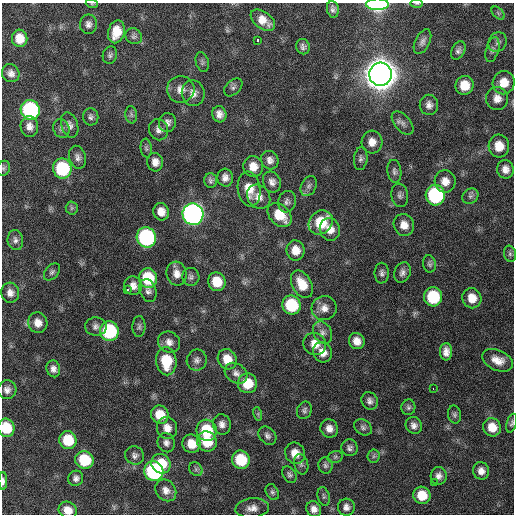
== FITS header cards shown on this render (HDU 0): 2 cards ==
NAXIS1  =                  512 / Axis length
NAXIS2  =                  512 / Axis length

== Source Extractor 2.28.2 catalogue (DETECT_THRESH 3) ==
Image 512 x 512 px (HDU 0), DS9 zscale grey, 1 PNG px = 1 image px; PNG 516 x 516 px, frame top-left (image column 1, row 512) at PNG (2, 3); each listed source drawn as its Kron ellipse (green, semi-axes under 4 px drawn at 4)
Background 423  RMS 12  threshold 36.2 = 3 sigma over >= 5 px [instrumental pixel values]
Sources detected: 153; all 153 listed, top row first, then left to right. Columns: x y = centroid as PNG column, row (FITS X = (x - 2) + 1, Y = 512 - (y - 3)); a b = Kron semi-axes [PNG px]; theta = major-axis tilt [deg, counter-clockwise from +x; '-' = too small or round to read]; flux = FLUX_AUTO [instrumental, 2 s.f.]
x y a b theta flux
417 3 6 3 1 9.5e+02
92 4 6 4 -17 8.8e+02
377 4 11 6 0 1.2e+05
333 9 8 6 -81 2.7e+03
498 13 8 4 -46 1.5e+03
263 20 14 8 -37 9.8e+03
88 24 10 8 89 3.9e+03
116 32 11 8 75 1.6e+04
134 36 8 7 - 2.5e+03
20 38 9 7 -82 1.4e+04
258 40 4 3 - 3.8e+03
422 42 13 7 64 3.5e+03
497 42 10 8 55 3.6e+03
303 47 8 7 - 2.6e+03
492 50 13 6 74 3.0e+03
458 51 10 6 61 2.8e+03
110 55 9 7 72 2.4e+03
202 62 10 6 -74 2.1e+03
11 73 9 8 - 4.4e+03
380 74 11 11 - 2.5e+06
504 83 12 11 - 1.2e+04
464 85 9 9 - 1.5e+04
233 87 11 7 45 2.6e+03
181 89 14 13 - 8.4e+03
193 93 13 11 -81 6.6e+03
497 98 11 11 - 7.3e+03
429 105 10 9 - 4.7e+03
30 110 10 9 - 1.2e+05
219 114 8 7 - 5.2e+03
131 115 9 6 -83 2.2e+03
91 117 9 7 -82 2.6e+03
167 122 9 8 - 4.0e+03
402 123 14 7 -49 4.1e+03
70 125 13 8 -71 4.2e+03
29 126 10 9 - 5.7e+03
61 128 9 8 - 3.0e+03
159 130 11 9 -70 4.4e+03
372 142 11 10 - 7.8e+03
499 146 11 10 - 1.3e+04
146 148 9 5 -85 1.8e+03
78 157 12 8 -74 4.1e+03
361 159 11 6 83 2.7e+03
270 160 9 8 - 4.6e+03
155 162 9 8 - 5.7e+03
253 167 10 10 - 9.2e+03
4 168 8 6 67 1.7e+03
62 169 10 9 - 6.5e+04
505 169 9 8 - 5.6e+03
394 171 11 7 -83 3.0e+03
225 178 9 8 - 4.8e+03
211 180 7 6 - 2.4e+03
445 181 11 10 - 7.8e+03
272 182 11 9 -67 4.7e+03
309 186 10 7 62 3.4e+03
249 189 17 11 -82 1.5e+04
400 195 12 8 -82 3.2e+03
435 195 10 9 - 9.8e+04
470 196 8 7 - 2.4e+03
259 197 13 11 -53 7.4e+03
287 202 11 8 74 3.5e+03
72 208 6 6 - 1.7e+03
161 212 9 7 -75 7.8e+03
193 214 11 10 - 4.2e+05
280 215 14 10 -45 2.0e+04
321 222 13 11 46 2.8e+04
404 225 11 10 - 8.1e+03
330 229 11 10 - 8.5e+03
146 237 10 9 - 1.4e+05
15 240 10 7 -81 3.2e+03
295 250 10 9 - 9.6e+03
510 254 8 6 -76 2.1e+03
429 264 9 6 -80 2.1e+03
52 272 10 6 48 2.2e+03
402 272 10 8 69 3.6e+03
382 273 10 7 -90 3.0e+03
177 274 12 10 -76 6.8e+03
191 277 9 8 - 2.7e+03
148 278 10 9 - 3.7e+04
217 282 9 8 - 1.8e+04
302 284 15 9 -61 1.5e+04
133 286 9 8 - 5.7e+03
128 290 3 3 - 3.4e+03
148 291 12 8 -71 3.8e+03
10 293 10 9 - 5.4e+03
433 297 9 9 - 4.3e+04
472 298 10 9 - 1.1e+04
291 305 9 9 - 4.5e+04
324 308 12 12 - 7.2e+03
38 323 10 9 - 7.6e+03
96 326 11 9 -2 4.0e+03
139 326 10 6 88 2.3e+03
109 331 10 9 - 6.8e+04
323 332 12 9 -60 4.5e+03
357 341 8 7 - 7.3e+03
169 342 11 10 - 5.9e+03
315 344 12 11 - 1.0e+04
322 352 10 9 - 8.5e+03
446 352 8 6 89 5.3e+03
227 359 10 9 - 1.2e+04
197 360 10 10 - 3.8e+03
497 360 16 10 -22 9.9e+03
166 361 14 10 -85 2.9e+04
53 369 8 6 -74 4.0e+03
236 373 12 9 -37 4.8e+03
247 383 10 9 - 2.1e+04
433 388 3 2 - 1.9e+03
7 390 9 9 - 4.5e+03
370 401 9 8 - 3.5e+03
408 407 8 7 - 2.0e+03
304 410 9 7 68 2.5e+03
258 414 7 4 -73 1.5e+03
454 414 9 6 -80 2.1e+03
160 415 9 8 - 1.7e+04
512 423 10 5 73 1.8e+03
222 424 10 9 - 4.7e+03
414 425 9 8 - 4.0e+03
363 427 9 7 -37 2.5e+03
492 427 9 8 - 1.2e+04
6 428 9 8 - 2.4e+04
167 428 11 10 - 7.6e+03
329 428 9 8 - 5.9e+03
207 430 11 10 - 3.4e+04
267 436 10 7 -45 3.2e+03
68 440 9 8 - 2.6e+04
207 441 10 9 - 2.1e+04
166 443 10 8 -66 3.8e+03
191 444 9 9 - 1.2e+04
349 448 8 8 - 2.8e+03
295 453 11 9 -59 9.6e+03
135 455 9 9 - 3.3e+03
374 456 6 6 - 1.8e+03
335 457 8 6 13 1.8e+03
84 460 9 8 - 3.4e+04
241 460 9 8 - 3.2e+04
161 464 10 9 - 2.0e+04
301 464 10 7 -75 2.8e+03
325 465 8 7 - 2.3e+03
196 469 7 6 - 2.2e+03
154 471 10 9 - 1.3e+05
481 471 8 8 - 5.4e+03
289 475 9 6 -58 2.3e+03
439 476 9 8 - 4.1e+03
76 478 8 7 - 3.3e+03
3 481 9 4 -90 3.3e+03
435 482 3 2 - 3.2e+03
166 490 12 9 -49 5.9e+03
272 492 8 6 -61 2.2e+03
422 495 9 8 - 1.7e+04
324 496 9 6 -76 2.0e+03
346 507 8 8 - 4.3e+03
252 508 17 10 5 7.2e+03
314 509 8 7 - 5.4e+03
68 510 9 8 - 9.8e+03
At the frame edge (FLAGS 8, measured only in part): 8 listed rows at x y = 417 3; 92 4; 377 4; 4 168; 512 423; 6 428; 3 481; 68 510